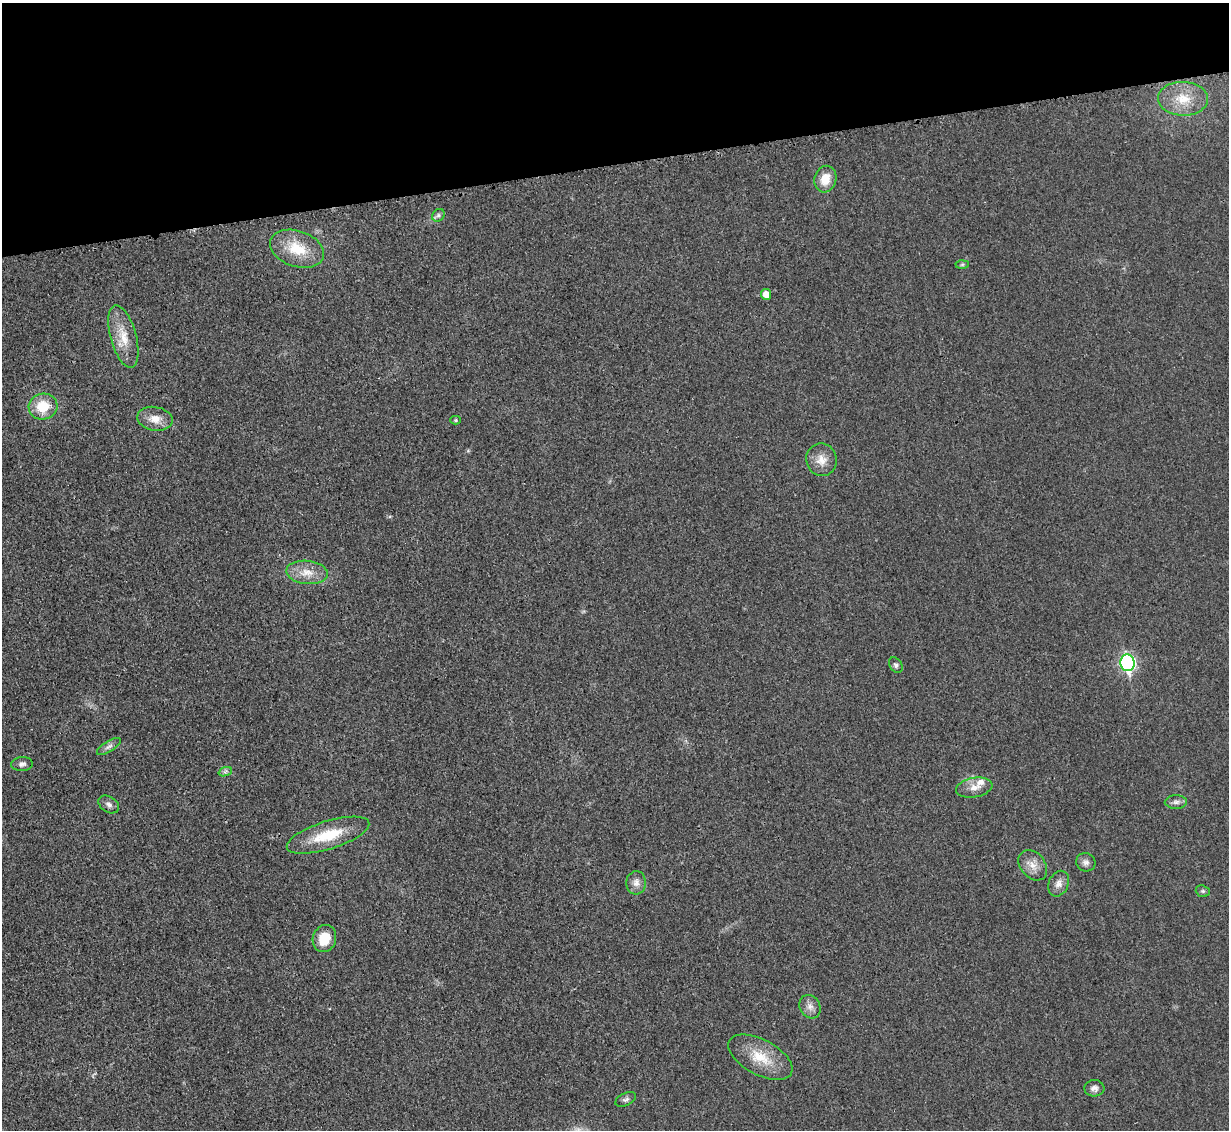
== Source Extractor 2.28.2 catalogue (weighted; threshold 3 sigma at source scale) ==
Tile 3 of 4 x 4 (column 3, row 1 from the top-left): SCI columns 2473-3699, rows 3648-4775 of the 4954 x 4926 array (HDU 1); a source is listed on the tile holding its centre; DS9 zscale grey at full resolution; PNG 1231 x 1132 px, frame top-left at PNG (2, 3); each listed source drawn as its Kron ellipse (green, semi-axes under 4 px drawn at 4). Shown black and unused: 14% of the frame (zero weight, under 3 of 4 exposures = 2% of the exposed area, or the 3 px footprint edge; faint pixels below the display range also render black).
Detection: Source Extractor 2.28.2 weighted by HDU 2 'WHT'; one run over the whole footprint, this tile lists its part. Background 0.021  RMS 0.0049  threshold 0.0221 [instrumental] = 3 sigma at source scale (4.5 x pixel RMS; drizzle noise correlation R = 1.50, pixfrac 1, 0.05/0.05 arcsec/px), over >= 5 px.
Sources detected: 32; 1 inside a brighter listed object's ellipse — not listed separately; the other 31 listed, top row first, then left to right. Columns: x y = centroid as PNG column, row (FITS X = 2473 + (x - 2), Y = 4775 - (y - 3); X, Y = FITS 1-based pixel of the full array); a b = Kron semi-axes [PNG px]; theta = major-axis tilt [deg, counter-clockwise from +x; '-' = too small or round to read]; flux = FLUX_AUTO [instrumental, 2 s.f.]
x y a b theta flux
1183 99 25 17 -1 13
825 179 13 10 71 8.3
438 215 7 5 46 1.2
297 249 28 18 -19 16
962 264 6 4 2 0.81
766 294 5 5 - 4.6
123 336 32 13 -75 11
43 406 14 13 - 12
155 419 18 12 -10 6.1
456 420 5 4 - 0.69
821 460 16 15 - 6.3
307 572 21 11 -6 7.4
1128 663 8 7 - 100
896 665 8 6 -55 1.3
109 746 14 5 32 1.9
22 764 11 7 4 1.9
225 772 7 4 20 1.1
974 788 18 9 10 4.6
1176 802 11 6 1 2
109 804 11 7 -33 2.1
328 835 43 14 17 19
1086 862 10 9 - 2.1
1033 865 17 12 -51 5.3
636 883 11 10 - 3.3
1059 884 13 9 66 3.6
1203 891 7 5 -20 1
324 939 14 11 70 11
810 1007 12 10 -60 3.3
760 1057 35 17 -28 15
1094 1088 10 8 3 2.3
626 1099 11 6 26 1.5